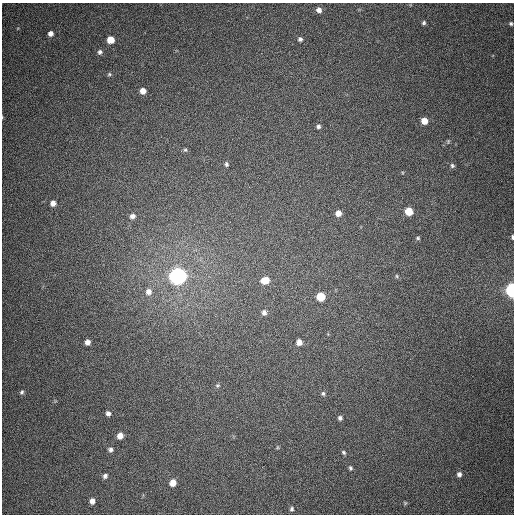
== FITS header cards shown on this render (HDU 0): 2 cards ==
NAXIS1  =                  512
NAXIS2  =                  512

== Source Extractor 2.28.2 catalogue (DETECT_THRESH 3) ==
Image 512 x 512 px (HDU 0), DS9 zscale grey, 1 PNG px = 1 image px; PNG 516 x 516 px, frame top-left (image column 1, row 512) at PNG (2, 3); no overlay
Background 389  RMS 9.7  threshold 29.2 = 3 sigma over >= 5 px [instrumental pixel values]
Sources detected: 45; all 45 listed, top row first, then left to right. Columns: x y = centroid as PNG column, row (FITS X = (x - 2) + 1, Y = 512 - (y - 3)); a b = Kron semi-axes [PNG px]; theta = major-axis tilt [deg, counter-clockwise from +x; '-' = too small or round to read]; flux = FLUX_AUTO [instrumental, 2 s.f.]
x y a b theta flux
319 10 6 5 - 3500
424 23 6 5 - 1200
511 23 5 5 - 1300
50 34 5 5 - 3300
300 39 6 5 - 1600
110 40 6 5 - 9800
100 52 6 6 - 1700
109 74 6 4 22 1000
143 91 6 6 - 5100
424 121 5 5 - 6700
318 126 5 5 - 1600
448 141 6 4 71 910
185 150 6 6 - 1100
226 164 5 5 - 1400
452 166 6 5 - 1300
53 203 6 5 - 3600
409 211 6 6 - 15000
338 213 6 6 - 4700
132 216 7 6 - 2700
512 237 5 3 - 1100
418 238 5 4 - 940
178 276 7 7 - 380000
397 276 6 3 -88 740
265 280 9 7 11 9200
512 290 7 4 90 140000
148 292 9 9 - 4300
321 297 6 6 - 16000
264 312 7 6 - 2500
87 342 5 5 - 3400
299 342 6 6 - 4300
217 385 7 6 - 1200
22 392 6 5 - 1300
323 393 6 6 - 1300
108 413 5 5 - 2200
340 418 5 5 - 1700
120 436 6 5 - 5100
110 449 6 5 - 1900
344 452 6 4 -46 1200
350 468 6 5 - 1200
459 474 5 4 - 2100
105 476 6 5 - 1900
173 483 6 5 - 7000
92 501 6 5 - 3400
405 503 5 4 - 700
292 509 5 4 - 1300
At the frame edge (FLAGS 8, measured only in part): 2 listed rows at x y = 512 237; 512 290